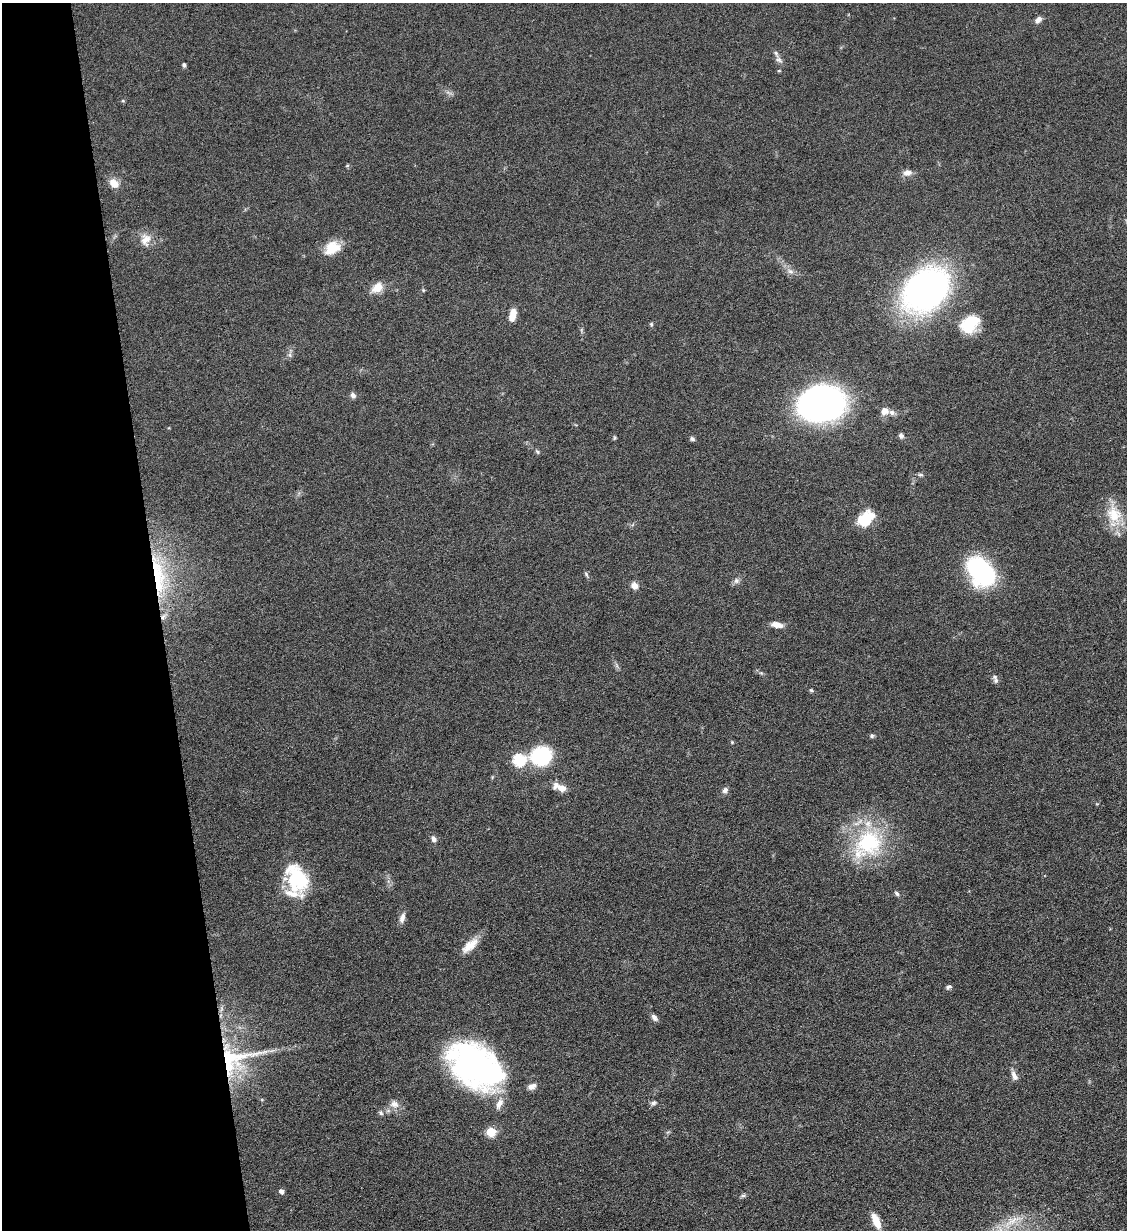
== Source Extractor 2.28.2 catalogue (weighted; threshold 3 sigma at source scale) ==
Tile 5 of 4 x 4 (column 1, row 2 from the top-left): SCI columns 141-1265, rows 2465-3692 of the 4901 x 4928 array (HDU 1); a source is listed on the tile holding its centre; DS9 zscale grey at full resolution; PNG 1129 x 1232 px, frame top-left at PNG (2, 3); no overlay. Shown black and unused: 14% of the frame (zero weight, under 6 of 12 exposures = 1% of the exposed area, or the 3 px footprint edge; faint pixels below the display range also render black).
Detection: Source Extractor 2.28.2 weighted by HDU 2 'WHT'; one run over the whole footprint, this tile lists its part. Background 0.101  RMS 0.004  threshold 0.0162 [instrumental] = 3 sigma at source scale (4.09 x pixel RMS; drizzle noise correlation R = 1.36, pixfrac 0.8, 0.05/0.05 arcsec/px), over >= 5 px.
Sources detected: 70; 2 inside a brighter object's white glare — not listed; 8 inside a brighter listed object's ellipse — not listed separately; the other 60 listed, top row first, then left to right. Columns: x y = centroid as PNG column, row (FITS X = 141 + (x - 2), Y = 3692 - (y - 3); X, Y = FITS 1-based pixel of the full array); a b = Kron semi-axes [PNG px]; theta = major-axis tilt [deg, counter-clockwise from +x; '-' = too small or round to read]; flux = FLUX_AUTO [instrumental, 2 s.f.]
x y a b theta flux
1038 20 9 6 49 1.7
779 60 9 7 -34 1.3
184 65 6 4 -88 0.66
779 71 5 3 - 0.32
123 101 5 3 - 0.42
907 173 12 8 5 2.2
114 183 12 9 -43 3.8
145 240 18 14 78 4.3
332 248 19 14 31 7.9
790 271 10 6 -19 1.6
377 288 16 11 39 4.4
423 290 5 5 - 0.44
926 290 51 39 39 120
512 315 14 7 78 4.1
651 324 6 5 - 0.54
970 324 22 16 38 13
290 355 7 4 -72 0.78
353 395 8 6 -45 1.3
822 404 36 27 13 170
884 411 9 8 - 2.8
901 435 7 6 - 1
614 438 6 3 71 0.44
692 439 6 5 - 0.81
537 452 7 5 -48 0.7
920 475 8 4 -8 0.66
1114 514 26 20 -62 10
867 521 20 10 86 5.7
981 571 28 18 -50 58
586 574 8 4 -56 0.69
158 575 61 15 -80 27
736 581 8 7 - 1.3
634 586 10 8 -47 2
777 625 14 7 -11 2.8
996 681 7 6 - 0.97
811 690 5 5 - 0.5
872 736 6 5 - 0.72
732 742 5 4 - 0.36
541 756 19 17 9 28
519 760 6 6 - 40
561 788 10 7 -19 3.4
725 790 7 6 - 1.4
434 839 9 6 -59 1.3
868 843 44 33 45 36
302 880 35 21 15 16
897 893 7 5 -50 0.83
402 918 12 6 74 2.1
470 945 25 10 41 5.4
948 987 7 5 42 0.79
654 1017 9 6 -52 1.4
235 1059 64 31 18 37
476 1066 50 32 -36 130
1014 1076 12 6 -64 2
532 1086 10 7 16 2.1
653 1103 7 6 - 1
394 1104 12 9 -31 2.7
381 1113 7 5 -53 0.79
491 1132 5 5 - 19
281 1191 5 5 - 1.7
743 1195 7 4 0 0.69
876 1221 18 7 -66 5.3
Overlapping masked pixels (flux is a lower limit): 2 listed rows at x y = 158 575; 235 1059